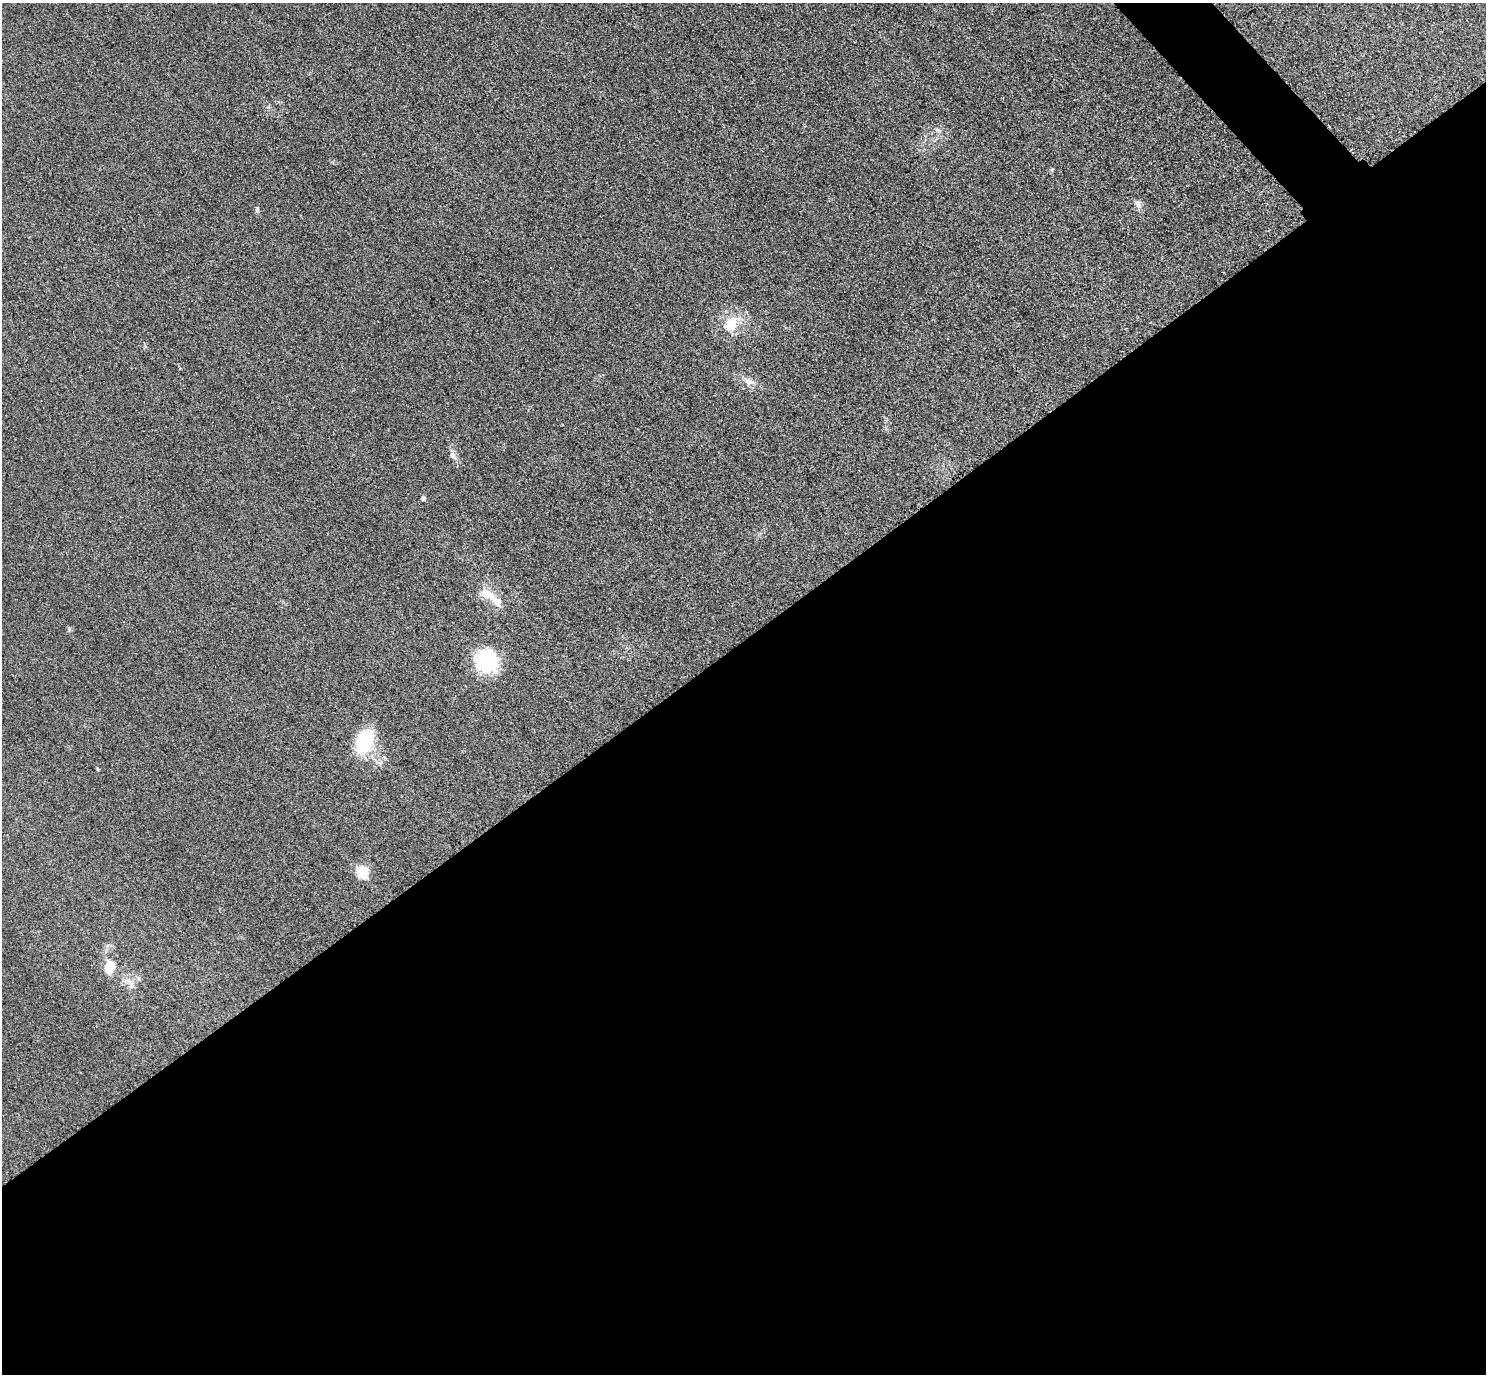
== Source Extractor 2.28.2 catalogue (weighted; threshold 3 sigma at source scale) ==
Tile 15 of 4 x 4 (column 3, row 4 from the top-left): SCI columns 2999-4482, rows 326-1697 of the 5997 x 5994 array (HDU 1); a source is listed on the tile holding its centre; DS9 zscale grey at full resolution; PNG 1488 x 1376 px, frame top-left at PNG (2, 3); no overlay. Shown black and unused: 55% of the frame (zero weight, under 3 of 4 exposures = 3% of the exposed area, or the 3 px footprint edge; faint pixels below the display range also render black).
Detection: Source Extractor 2.28.2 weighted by HDU 2 'WHT'; one run over the whole footprint, this tile lists its part. Background 0.0556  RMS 0.019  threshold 0.0835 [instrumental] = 3 sigma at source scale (4.5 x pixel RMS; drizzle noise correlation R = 1.50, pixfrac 1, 0.05/0.05 arcsec/px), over >= 5 px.
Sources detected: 13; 1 inside a brighter listed object's ellipse — not listed separately; the other 12 listed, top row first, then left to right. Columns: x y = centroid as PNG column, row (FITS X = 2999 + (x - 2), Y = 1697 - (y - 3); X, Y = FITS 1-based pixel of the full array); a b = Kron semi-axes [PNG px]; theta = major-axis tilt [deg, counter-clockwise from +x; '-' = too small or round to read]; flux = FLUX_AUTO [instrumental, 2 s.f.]
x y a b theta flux
1138 205 11 7 -63 7.8
257 210 7 5 82 3.6
731 324 22 15 51 42
748 381 10 8 -24 9.3
452 455 9 7 -76 7.8
423 499 4 4 - 5.1
487 594 21 11 -27 25
487 661 26 24 -71 100
364 741 19 13 69 120
362 873 6 6 - 150
109 968 12 8 82 35
129 981 11 5 -26 8.6
Unlisted compact peaks at least as high as the median listed source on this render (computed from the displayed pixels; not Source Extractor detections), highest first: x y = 1052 169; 69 629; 98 769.